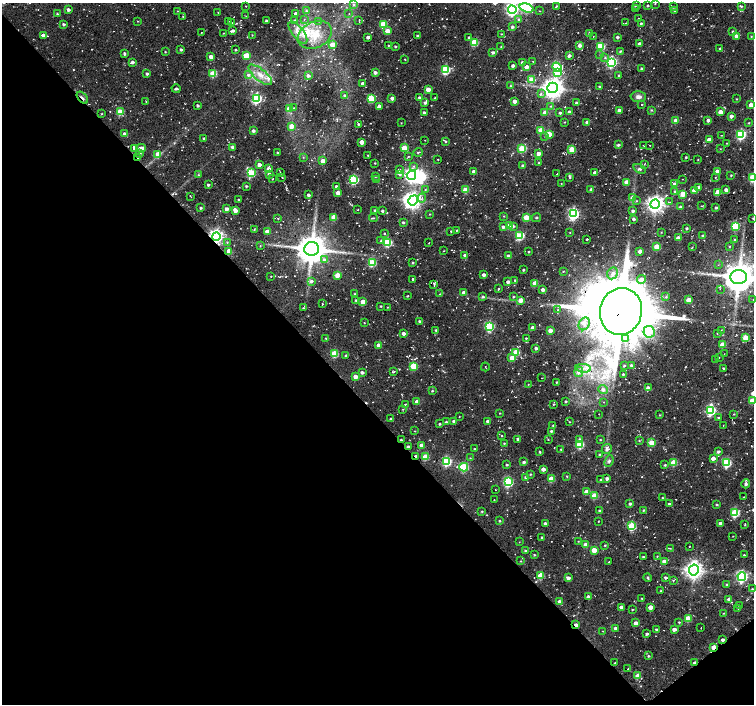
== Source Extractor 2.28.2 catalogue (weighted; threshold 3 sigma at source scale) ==
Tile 14 of 4 x 4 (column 2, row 4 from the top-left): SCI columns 1529-3031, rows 224-1627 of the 6037 x 5999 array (HDU 1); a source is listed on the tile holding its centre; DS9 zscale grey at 2 x 2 block average (1 PNG px = mean of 2 x 2 image px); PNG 756 x 706 px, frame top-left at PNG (2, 3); each listed source drawn as its Kron ellipse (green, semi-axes under 4 px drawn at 4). Shown black and unused: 43% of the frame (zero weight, under 2 of 3 exposures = <1% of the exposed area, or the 3 px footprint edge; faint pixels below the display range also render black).
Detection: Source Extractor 2.28.2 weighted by HDU 2 'WHT'; one run over the whole footprint, this tile lists its part. Background 0.0519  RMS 0.0082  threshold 0.0367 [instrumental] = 3 sigma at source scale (4.5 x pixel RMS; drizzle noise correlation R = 1.50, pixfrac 1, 0.0396/0.0396 arcsec/px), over >= 5 px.
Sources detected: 635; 1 too faint to see at this stretch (2 x 2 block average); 2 inside a brighter object's white glare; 18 cosmic-ray / hot-pixel residue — neither listed nor drawn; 2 coinciding with a brighter row at this scale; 8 inside a brighter listed object's ellipse — not listed separately; of the other 604, all 500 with FLUX_AUTO >= 0.841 (the completeness limit of this list) listed and drawn (104 fainter detections not listed), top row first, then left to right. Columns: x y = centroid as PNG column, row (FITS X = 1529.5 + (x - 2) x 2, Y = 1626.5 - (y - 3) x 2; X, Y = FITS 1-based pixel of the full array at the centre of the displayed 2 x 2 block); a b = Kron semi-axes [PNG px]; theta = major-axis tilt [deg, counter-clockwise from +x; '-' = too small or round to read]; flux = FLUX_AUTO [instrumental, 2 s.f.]
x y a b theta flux
655 3 2 2 - 0.93
354 4 4 3 - 2.4
637 5 3 2 - 0.97
246 6 2 2 - 0.88
556 6 2 2 - 1.8
648 6 2 2 - 2.6
741 6 3 3 - 2.1
673 7 3 2 - 2.2
527 8 7 4 -17 150
635 8 2 2 - 1
68 10 2 2 - 6.1
512 10 4 4 - 400
674 10 3 2 - 3.4
178 11 3 2 - 1.1
306 11 3 3 - 2.4
540 11 3 2 - 1.2
218 12 2 2 - 1.1
57 14 2 2 - 1.9
296 14 3 2 - 12
349 14 2 2 - 0.95
183 16 2 2 - 1.5
246 16 2 2 - 0.96
639 18 3 2 - 0.97
304 20 3 2 - 1.3
359 20 4 2 - 1.1
519 20 4 3 - 4.3
138 21 2 2 - 0.99
229 21 3 2 - 1.1
266 21 2 2 - 2.8
295 21 3 3 - 5.6
319 21 3 2 - 1.6
232 23 3 2 - 1.3
626 23 2 2 - 1.1
641 23 3 2 - 2.3
64 24 3 2 - 3.4
383 24 4 3 - 53
512 27 3 3 - 4.1
232 31 4 2 - 5.5
387 31 3 3 - 27
732 31 3 2 - 1.6
201 32 2 2 - 0.88
223 33 2 2 - 1.2
298 33 13 5 -51 16
589 33 4 4 - 2.1
501 34 2 2 - 1
43 35 3 3 - 8.5
252 35 2 2 - 1.1
315 35 18 13 26 48
417 36 3 2 - 4.3
593 36 2 2 - 0.93
736 36 3 3 - 12
751 36 3 2 - 1.4
368 37 3 2 - 5.2
617 37 2 2 - 3.8
469 38 3 2 - 2.8
474 42 3 3 - 77
333 44 4 3 - 29
640 44 3 3 - 8.8
388 45 2 2 - 1.5
579 45 4 3 - 7.1
395 46 2 2 - 2.3
601 46 3 3 - 110
501 47 3 3 - 1.6
720 49 3 2 - 3.7
181 50 3 3 - 2.9
236 50 2 2 - 2.1
620 51 4 3 - 2.6
165 52 2 2 - 1.4
493 53 3 3 - 4.7
124 54 3 2 - 3.7
600 54 3 2 - 1.5
246 55 4 3 - 49
569 56 3 3 - 6.7
211 57 3 3 - 16
605 58 4 3 - 2.2
405 59 2 2 - 1.4
533 61 3 2 - 0.96
132 62 4 2 - 5.6
522 62 3 2 - 4.3
611 62 4 4 - 270
513 66 2 2 - 5.8
526 67 3 3 - 11
557 67 5 4 - 110
642 68 3 2 - 2.9
446 70 3 3 - 130
375 72 3 3 - 6.2
558 72 4 3 - 43
147 74 2 2 - 3.8
213 74 3 3 - 69
248 75 4 4 - 4.4
260 75 14 6 -39 19
308 76 3 3 - 5.5
619 76 2 2 - 3
532 80 3 3 - 48
362 84 2 2 - 8
511 86 3 2 - 1.9
599 86 3 2 - 2.2
553 88 5 5 - 1600
176 89 4 2 - 4
428 89 3 3 - 20
541 94 3 2 - 1.8
345 96 4 3 - 4.4
638 97 7 5 -3 8.7
82 98 7 2 -48 10
256 98 4 4 - 240
371 98 3 3 - 100
392 98 2 2 - 8.3
420 98 3 3 - 4.7
435 98 2 2 - 2.1
736 99 2 2 - 1.5
146 101 4 2 - 1.4
514 101 3 2 - 12
425 103 3 3 - 4.6
576 103 3 2 - 2.5
642 104 3 2 - 1.3
751 105 3 3 - 20
198 106 2 2 - 3.9
379 106 3 2 - 8
550 106 3 3 - 1.6
294 108 2 2 - 0.95
289 109 3 3 - 36
619 110 3 2 - 9.2
651 110 4 3 - 1.6
120 112 3 3 - 61
569 112 3 2 - 4.2
720 112 3 3 - 24
424 113 3 2 - 3.6
545 113 3 3 - 23
560 113 2 2 - 3.3
101 114 3 2 - 1.4
731 116 3 3 - 6.8
708 120 4 3 - 4.7
676 121 3 3 - 20
564 122 2 2 - 1
587 122 3 2 - 8.4
401 123 2 2 - 0.9
749 123 3 2 - 1.3
358 124 2 2 - 2.5
291 126 3 3 - 23
541 130 3 3 - 46
253 131 2 2 - 5.3
125 134 3 3 - 7.6
549 134 3 3 - 36
721 135 2 2 - 0.89
741 135 4 3 - 190
545 137 3 2 - 1.1
204 139 2 2 - 3.8
425 140 2 2 - 1
709 140 3 3 - 20
445 141 4 2 - 2.4
362 142 3 3 - 21
727 143 2 2 - 1.1
618 145 3 2 - 3.5
644 145 3 2 - 1.4
650 145 2 2 - 1.1
232 147 3 3 - 5.8
135 148 4 3 - 16
141 148 5 3 - 13
404 148 3 3 - 55
522 148 3 3 - 73
572 149 3 3 - 51
720 149 3 2 - 0.96
277 152 2 2 - 1.5
418 152 4 3 - 2.1
139 153 3 3 - 4.8
538 153 3 3 - 15
158 154 3 3 - 31
368 155 2 2 - 1.1
408 156 3 3 - 1.8
303 157 3 3 - 1.5
686 157 2 2 - 2.1
138 158 3 2 - 5.2
438 159 2 2 - 0.97
698 159 2 2 - 1
323 161 3 3 - 17
375 163 2 2 - 1.5
539 163 3 2 - 1.7
644 164 2 2 - 0.88
259 165 3 2 - 10
522 165 3 3 - 3.3
414 166 3 3 - 2.7
268 169 3 3 - 13
399 169 2 2 - 2.4
640 169 6 3 -25 3.7
717 171 3 3 - 19
280 172 2 2 - 1.1
474 172 3 3 - 14
251 173 4 3 - 110
595 173 3 3 - 7.3
269 174 3 3 - 7.3
400 174 4 3 - 4.4
557 174 2 2 - 1.3
198 175 3 2 - 1.6
411 175 4 4 - 570
731 175 2 2 - 1.8
375 176 3 3 - 1.9
282 177 2 2 - 1
570 177 4 3 - 2.5
715 178 3 2 - 1.2
753 178 3 3 - 110
273 179 2 2 - 1.4
682 179 2 2 - 1
354 180 3 3 - 160
377 180 3 2 - 1.1
626 182 3 3 - 23
561 183 2 2 - 0.84
674 184 3 3 - 6.8
208 185 2 2 - 3.6
246 186 2 2 - 2.4
336 187 3 2 - 7.2
699 187 3 2 - 11
425 189 3 2 - 1.1
591 189 2 2 - 5.7
466 190 3 3 - 47
694 190 3 3 - 13
726 190 3 3 - 6.1
675 192 3 3 - 2.5
718 192 4 3 - 36
338 193 3 3 - 14
683 194 3 3 - 49
308 195 2 2 - 5.7
191 197 3 2 - 0.96
422 198 4 3 - 2.8
632 198 4 3 - 8.5
238 200 2 2 - 2.3
413 200 5 4 - 820
636 201 3 2 - 1.2
669 202 4 2 - 1.3
655 204 5 4 - 930
701 206 3 2 - 1
680 207 4 2 - 4
201 208 2 2 - 3.2
716 208 3 3 - 3.6
226 209 3 2 - 9.5
358 209 2 2 - 1.8
235 210 3 3 - 15
375 210 2 2 - 2
382 211 2 2 - 3.5
633 211 3 2 - 4
430 214 2 2 - 1.2
573 214 4 4 - 330
504 216 3 3 - 1.4
334 217 3 3 - 35
526 217 3 3 - 48
278 218 3 2 - 1.1
373 218 4 2 - 1.6
536 218 5 3 - 2.1
753 218 2 2 - 1.4
633 219 3 2 - 4.1
403 222 2 2 - 2.6
509 226 3 3 - 34
513 226 3 3 - 2.9
735 226 3 3 - 130
503 227 4 3 - 4.5
686 228 2 2 - 2.9
254 230 3 3 - 1.6
457 230 2 2 - 1.5
451 231 2 2 - 1.8
267 232 3 3 - 25
570 232 3 2 - 0.85
661 232 3 2 - 0.96
385 234 3 2 - 1.3
216 236 4 4 - 570
520 236 3 3 - 100
703 236 2 2 - 4.1
678 238 3 2 - 15
587 239 2 2 - 2.4
734 240 3 2 - 1.5
381 241 4 3 - 2.7
227 242 3 2 - 1.6
387 243 3 3 - 110
429 243 2 2 - 0.89
260 246 3 2 - 1.2
729 246 3 2 - 1.3
657 247 3 3 - 56
692 247 2 2 - 0.89
312 249 7 7 - 3700
229 251 3 3 - 23
444 251 2 2 - 0.94
640 251 3 3 - 8.8
529 252 2 2 - 1.7
465 255 3 2 - 5
508 256 2 2 - 5
324 260 4 4 - 6.1
372 263 3 3 - 100
413 263 3 2 - 1.9
718 265 2 2 - 0.85
523 270 2 2 - 2.4
563 271 3 2 - 1.3
613 273 6 5 - 9.4
337 275 3 3 - 30
484 275 3 2 - 6.9
271 276 2 2 - 1.7
739 277 8 7 - 3800
413 279 2 2 - 2.7
641 279 4 4 - 11
515 280 2 2 - 2.1
311 281 3 3 - 5.4
508 282 2 2 - 6.2
535 283 3 3 - 27
434 284 2 2 - 1
498 289 3 3 - 1.5
720 289 2 2 - 0.88
543 290 3 2 - 10
464 293 3 3 - 14
355 294 2 2 - 1.8
440 294 2 2 - 0.87
407 296 3 2 - 1.5
483 297 4 3 - 3
513 297 3 3 - 1.7
666 297 4 3 - 2.5
753 299 2 2 - 1.5
356 300 3 2 - 2.1
521 300 3 3 - 19
689 300 3 3 - 34
363 302 3 3 - 35
323 304 2 2 - 1.5
381 306 2 2 - 1.9
387 307 3 2 - 1
304 308 4 2 - 2
557 310 2 2 - 0.92
621 311 23 21 76 19000
420 321 3 2 - 4.3
364 323 2 2 - 1
584 324 7 5 58 8.9
489 326 4 3 - 160
532 328 3 2 - 11
436 330 2 2 - 2.2
550 330 3 3 - 14
721 330 3 2 - 1
649 332 6 5 - 23
403 333 3 3 - 7.2
717 333 2 2 - 1.1
326 338 2 2 - 1.5
526 338 2 2 - 1.7
746 338 3 3 - 49
625 339 2 2 - 2.1
379 345 3 3 - 20
723 345 3 3 - 34
536 348 3 2 - 4.9
516 352 3 3 - 48
334 354 3 3 - 61
724 354 2 2 - 0.91
346 355 3 3 - 3
719 357 2 2 - 0.89
512 358 3 3 - 25
715 359 2 2 - 0.95
631 365 2 2 - 2.7
414 366 3 3 - 76
624 366 2 2 - 1.9
485 367 4 2 - 1.7
583 368 8 4 -6 8.7
724 369 3 2 - 4.2
362 372 3 2 - 5.5
393 372 3 2 - 2.1
579 372 5 4 - 8.4
623 374 2 2 - 2.4
355 377 3 3 - 19
541 378 2 2 - 0.87
557 382 2 2 - 1.6
528 384 2 2 - 0.96
648 388 4 3 - 9.7
603 389 5 4 - 6.4
432 391 3 2 - 1.9
752 400 3 3 - 29
565 401 2 2 - 2.8
417 402 3 3 - 15
603 402 2 2 - 0.87
405 404 3 2 - 1.8
554 404 3 2 - 1.5
403 409 3 2 - 1.3
711 410 4 4 - 200
500 413 2 2 - 1.3
599 414 2 2 - 0.88
734 414 3 2 - 1.4
660 415 3 2 - 1.4
459 416 2 2 - 0.86
718 418 3 2 - 1.8
391 419 2 2 - 3.3
454 421 3 3 - 5.7
488 421 3 3 - 6.7
446 422 3 3 - 3.2
569 422 2 2 - 1.1
440 424 2 2 - 2.3
553 425 3 3 - 2.2
723 425 2 2 - 0.93
415 431 2 2 - 1.1
551 431 2 2 - 2.5
501 435 2 2 - 1.2
518 439 2 2 - 3.2
548 439 3 2 - 1.3
579 439 4 3 - 2.2
401 440 2 2 - 2.6
600 440 2 2 - 1.4
639 441 3 2 - 1.5
504 443 2 2 - 1.7
652 443 3 3 - 40
421 445 3 3 - 15
580 445 3 3 - 95
408 447 2 2 - 6.2
475 449 2 2 - 2.4
561 449 3 2 - 1.4
607 449 5 5 - 6.1
540 452 2 2 - 1.7
718 452 3 2 - 4.6
599 454 3 2 - 1.9
416 456 3 2 - 9.5
425 457 3 3 - 52
470 458 3 2 - 1.2
713 458 3 3 - 11
609 461 6 4 66 4.1
447 462 4 3 - 160
524 462 3 2 - 4.3
673 463 3 3 - 56
726 463 3 3 - 130
507 464 3 2 - 2.3
665 465 3 2 - 2.3
464 467 4 3 - 140
543 469 3 2 - 9.9
530 474 3 2 - 1.8
567 476 3 2 - 1.5
526 477 3 3 - 5.4
607 478 3 2 - 6.7
551 479 3 3 - 38
601 480 2 2 - 2.6
508 482 4 3 - 190
746 484 4 3 - 6.3
495 489 2 2 - 1.4
586 492 3 3 - 19
594 496 3 3 - 43
744 497 2 2 - 0.9
662 498 2 2 - 1.1
494 500 2 2 - 0.93
630 504 3 2 - 3.7
669 504 2 2 - 3.6
717 504 3 2 - 2.2
599 510 2 2 - 2.3
643 510 3 2 - 1.8
482 511 3 3 - 1.8
735 513 3 3 - 130
500 521 2 2 - 2.2
598 521 2 2 - 0.88
545 523 2 2 - 6.4
720 524 3 3 - 15
745 525 3 3 - 1.4
632 526 3 3 - 100
733 536 2 2 - 1.3
542 537 2 2 - 2.1
578 541 2 2 - 1.1
519 542 2 2 - 0.92
586 545 3 3 - 15
605 545 2 2 - 1.7
689 546 2 2 - 1.2
670 548 3 2 - 1
525 550 3 2 - 2.5
594 550 3 3 - 33
534 555 3 2 - 1.8
744 555 2 2 - 1.8
657 556 2 2 - 1.2
643 557 2 2 - 2.3
521 561 3 2 - 1.3
664 561 3 3 - 11
608 562 3 2 - 0.93
694 570 5 5 - 1000
541 575 3 3 - 49
742 576 4 4 - 350
665 577 3 2 - 3.5
568 578 3 3 - 7.3
648 578 4 3 - 2.1
673 580 3 2 - 2.1
727 584 3 3 - 2.2
752 589 2 2 - 1.4
661 591 3 2 - 1.7
588 597 3 3 - 11
642 598 2 2 - 1.2
729 599 3 3 - 6
559 601 3 3 - 7.3
739 606 2 2 - 2
622 607 3 3 - 13
650 607 3 3 - 21
738 608 2 2 - 1.4
632 609 2 2 - 1.4
724 613 3 2 - 1.2
688 618 3 3 - 43
679 622 3 2 - 1.8
636 623 3 3 - 15
576 625 3 2 - 9.2
615 628 3 3 - 5.7
701 628 2 2 - 1.4
656 629 2 2 - 2.8
674 629 3 2 - 11
603 631 2 2 - 0.92
647 634 3 3 - 4.3
722 640 2 2 - 5.6
714 647 3 2 - 32
648 656 3 2 - 2.3
615 663 3 2 - 0.93
695 663 3 2 - 11
628 669 2 2 - 1.8
638 676 3 3 - 25
Overlapping masked pixels (flux is a lower limit): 12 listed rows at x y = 82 98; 135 148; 138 158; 216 236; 621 311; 401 440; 408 447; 416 456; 576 625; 722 640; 714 647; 695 663
Isophote crosses this tile's border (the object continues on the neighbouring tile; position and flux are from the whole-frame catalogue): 8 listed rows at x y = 527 8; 512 10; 751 105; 753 178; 753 218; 739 277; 753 299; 752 400
Diffuse or blended objects may show on this block-average render without a row.